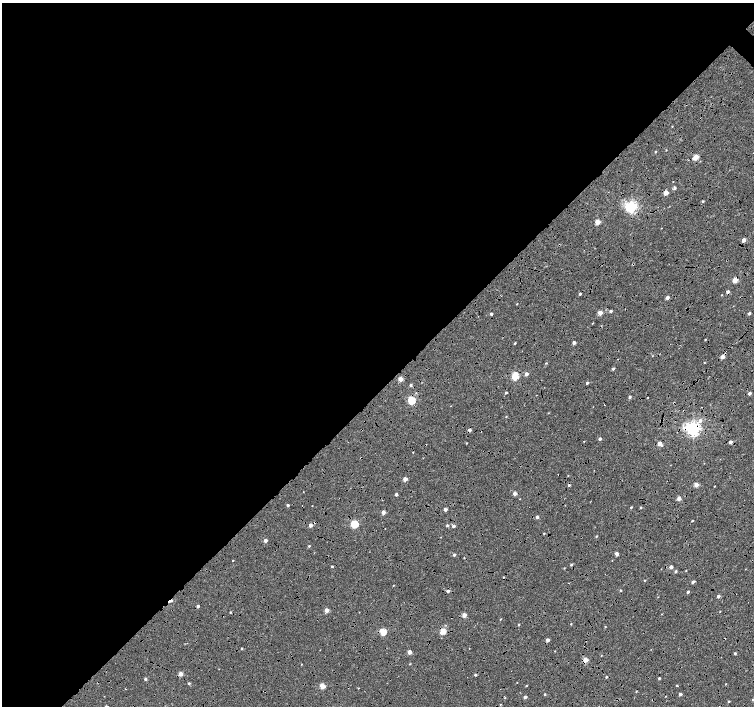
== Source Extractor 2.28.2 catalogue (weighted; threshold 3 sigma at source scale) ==
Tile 5 of 4 x 4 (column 1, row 2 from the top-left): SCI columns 8-1511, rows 3046-4452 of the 6025 x 6022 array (HDU 1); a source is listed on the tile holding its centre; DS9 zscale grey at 2 x 2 block average (1 PNG px = mean of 2 x 2 image px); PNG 756 x 708 px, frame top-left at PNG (2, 3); no overlay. Shown black and unused: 57% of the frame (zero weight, under 4 of 8 exposures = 5% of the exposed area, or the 3 px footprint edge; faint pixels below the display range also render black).
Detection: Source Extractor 2.28.2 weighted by HDU 2 'WHT'; one run over the whole footprint, this tile lists its part. Background 8.86e-04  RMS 0.0025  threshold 0.0102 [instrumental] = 3 sigma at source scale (4.09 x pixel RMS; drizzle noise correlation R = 1.36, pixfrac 0.8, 0.0396/0.0396 arcsec/px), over >= 5 px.
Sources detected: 143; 14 cosmic-ray / hot-pixel residue — not listed; the other 129 listed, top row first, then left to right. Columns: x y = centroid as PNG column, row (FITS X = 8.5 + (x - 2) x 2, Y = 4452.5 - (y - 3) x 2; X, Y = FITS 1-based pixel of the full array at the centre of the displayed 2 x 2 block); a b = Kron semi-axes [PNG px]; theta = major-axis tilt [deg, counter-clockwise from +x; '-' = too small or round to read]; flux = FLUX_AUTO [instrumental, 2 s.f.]
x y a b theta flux
672 126 2 2 - 0.25
666 150 3 2 - 0.26
655 152 3 2 - 0.5
695 157 3 3 - 10
673 181 2 2 - 0.26
675 188 3 3 - 1.1
666 193 3 3 - 6.6
703 201 3 2 - 0.68
631 207 4 4 - 120
597 222 3 3 - 8
661 228 2 2 - 0.2
743 240 3 2 - 3.6
633 264 3 3 - 0.35
735 280 3 2 - 8.6
728 292 3 2 - 1.8
580 294 2 2 - 0.95
667 297 2 2 - 2.8
517 304 3 2 - 0.27
610 311 3 2 - 0.99
600 313 3 3 - 6.4
749 313 3 2 - 1
491 314 2 2 - 1.1
592 323 3 2 - 0.42
705 340 3 2 - 0.35
515 343 3 2 - 0.49
574 343 2 2 - 2.3
652 356 2 2 - 0.26
722 357 3 2 - 4.3
546 363 3 2 - 0.36
704 363 2 2 - 0.29
613 369 3 2 - 0.82
526 374 3 3 - 2.1
515 375 3 2 - 12
515 377 3 3 - 13
400 379 3 3 - 6.6
587 383 3 2 - 0.87
411 385 3 3 - 0.84
506 393 2 2 - 0.62
749 393 2 2 - 1.9
630 397 3 3 - 0.8
648 397 2 2 - 0.25
411 400 3 3 - 30
604 405 2 2 - 0.19
548 413 2 2 - 0.25
506 417 3 2 - 0.26
700 421 4 4 - 1.8
693 429 4 4 - 180
469 430 3 3 - 1.6
600 439 3 2 - 1.2
584 441 2 2 - 0.19
730 442 2 2 - 2.2
466 443 3 2 - 0.27
659 443 3 2 - 3.9
661 445 3 2 - 0.47
730 473 2 2 - 0.18
568 475 2 2 - 0.23
405 479 3 2 - 4
569 485 3 3 - 0.75
696 485 3 2 - 6.5
714 486 2 2 - 0.25
396 494 2 2 - 1.4
515 494 2 2 - 3.3
679 498 3 3 - 2.9
288 505 2 2 - 0.95
631 507 3 2 - 0.5
641 507 2 2 - 0.51
445 509 3 2 - 2.1
383 512 3 2 - 3.2
537 517 3 2 - 1.4
692 521 2 2 - 0.42
354 524 3 3 - 30
310 525 3 3 - 2.5
447 525 3 3 - 0.8
453 526 3 2 - 1.6
544 533 2 2 - 0.35
596 536 3 2 - 0.43
265 540 3 2 - 2.2
309 546 3 2 - 0.55
617 554 2 2 - 3.4
454 555 2 2 - 1.1
233 560 2 2 - 0.3
612 560 2 2 - 0.23
332 566 2 2 - 0.59
671 567 3 2 - 2.6
564 568 3 2 - 0.32
686 570 3 2 - 0.3
676 571 3 3 - 0.74
645 580 2 2 - 0.36
693 582 3 3 - 1.5
393 585 2 2 - 0.27
620 590 2 2 - 0.42
448 591 3 3 - 1.4
688 592 3 2 - 0.89
718 596 3 3 - 1.3
171 601 4 3 - 0.88
198 606 3 3 - 1.1
326 610 2 2 - 4.7
230 612 2 2 - 0.5
464 615 3 2 - 5.3
500 619 3 2 - 0.33
571 624 2 2 - 0.36
518 625 2 2 - 0.51
605 626 2 2 - 0.28
443 631 3 3 - 13
383 632 3 3 - 17
547 640 2 2 - 3
241 648 3 2 - 0.43
555 651 2 2 - 0.21
409 652 2 2 - 4.4
735 653 3 3 - 0.64
585 660 3 3 - 8
301 664 2 2 - 0.25
410 664 3 2 - 0.31
181 674 3 3 - 4.8
475 675 2 2 - 0.86
659 678 2 2 - 0.63
145 679 3 3 - 0.88
189 683 3 2 - 0.67
725 684 3 2 - 0.32
677 685 2 2 - 0.91
322 686 3 3 - 9
526 686 2 2 - 0.33
126 689 2 2 - 0.26
545 694 3 2 - 0.46
680 694 2 2 - 1.9
525 697 3 2 - 1.5
505 698 2 2 - 0.34
753 700 3 2 - 0.44
729 701 2 2 - 0.57
Overlapping masked pixels (flux is a lower limit): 11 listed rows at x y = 633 264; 735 280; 728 292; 722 357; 693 429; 469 430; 569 485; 310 525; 171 601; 443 631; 585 660